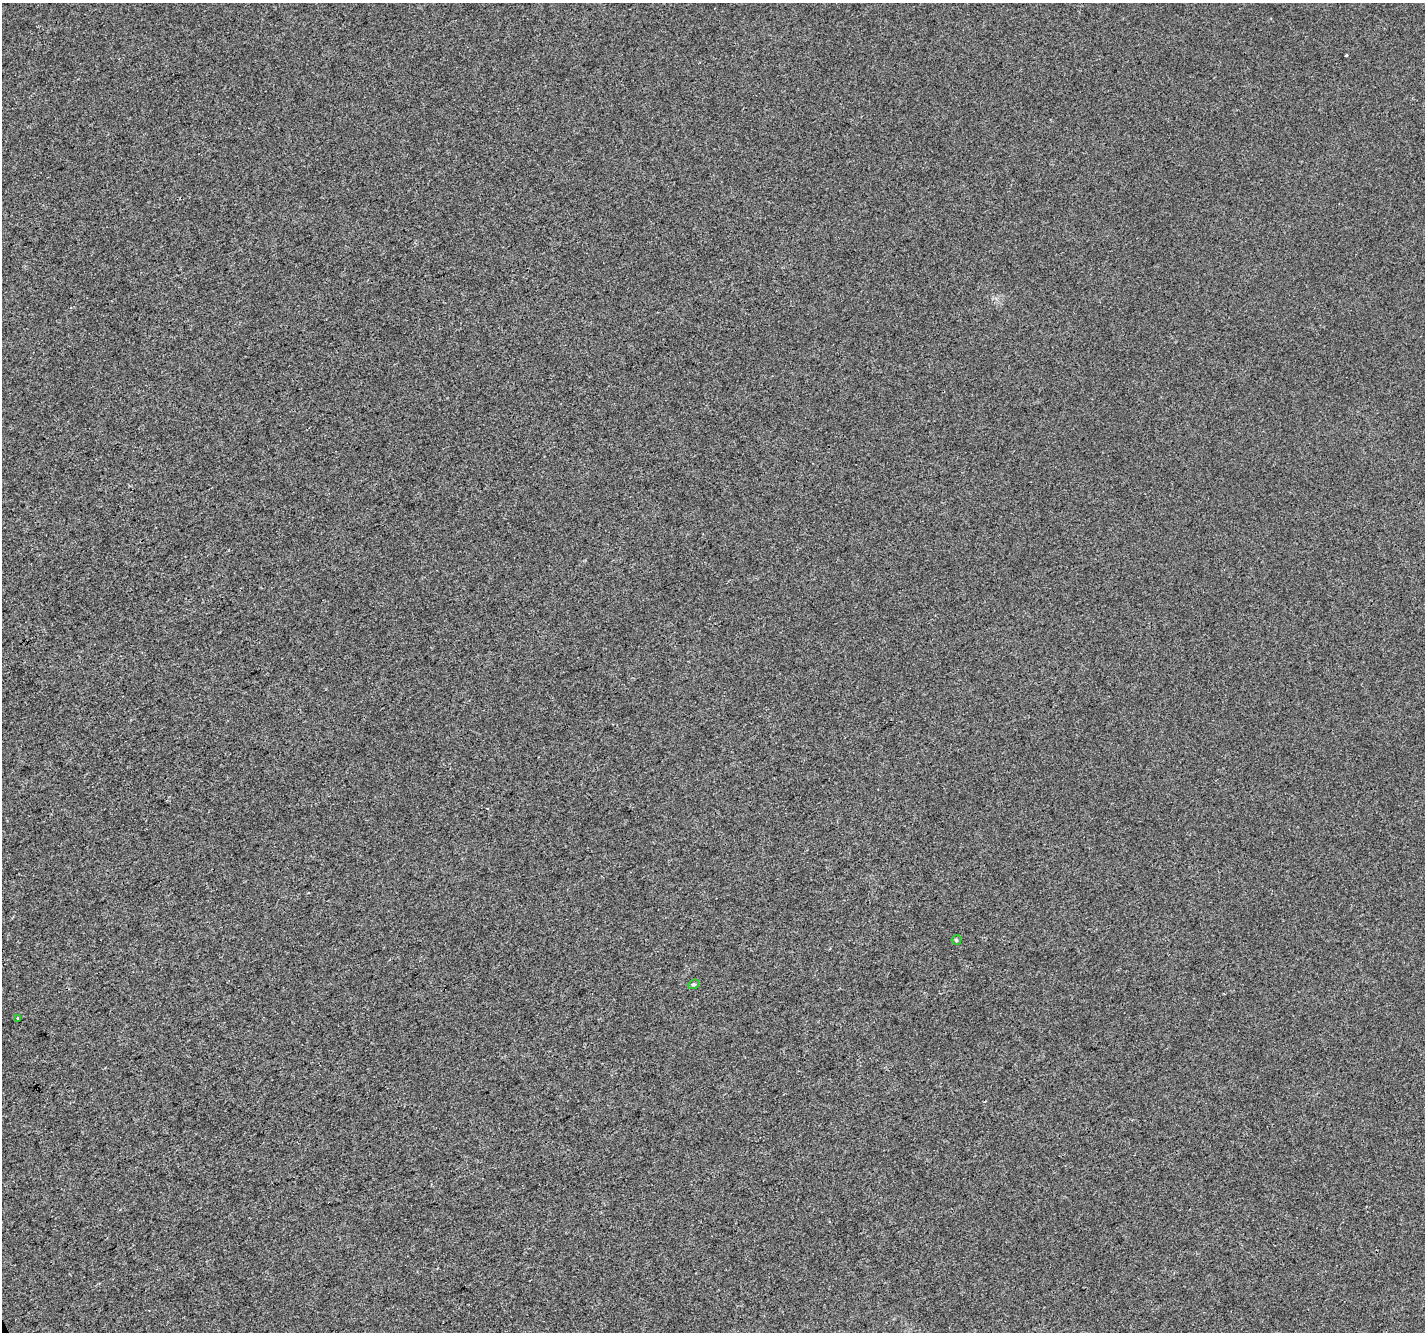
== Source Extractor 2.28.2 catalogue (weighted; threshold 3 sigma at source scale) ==
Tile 7 of 4 x 4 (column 3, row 2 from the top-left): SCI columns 2848-4270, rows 2810-4139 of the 5692 x 5561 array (HDU 1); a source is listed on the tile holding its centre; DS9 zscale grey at full resolution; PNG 1427 x 1334 px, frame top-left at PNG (2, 3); each listed source drawn as its Kron ellipse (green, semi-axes under 4 px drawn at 4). Shown black and unused: <1% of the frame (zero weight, under 3 of 4 exposures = <1% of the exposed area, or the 3 px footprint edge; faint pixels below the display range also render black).
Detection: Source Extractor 2.28.2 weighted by HDU 2 'WHT'; one run over the whole footprint, this tile lists its part. Background 3.32e-04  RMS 0.0031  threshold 0.014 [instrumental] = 3 sigma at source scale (4.5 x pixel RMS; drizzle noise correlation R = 1.50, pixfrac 1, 0.0396/0.0396 arcsec/px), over >= 5 px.
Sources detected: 3; all 3 listed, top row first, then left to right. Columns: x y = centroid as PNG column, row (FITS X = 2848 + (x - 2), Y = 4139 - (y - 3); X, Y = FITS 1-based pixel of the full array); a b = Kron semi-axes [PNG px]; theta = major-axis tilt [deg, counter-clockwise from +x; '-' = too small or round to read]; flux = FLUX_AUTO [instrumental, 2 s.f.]
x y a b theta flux
956 940 5 4 - 0.39
693 984 6 4 21 0.47
17 1018 3 3 - 0.83